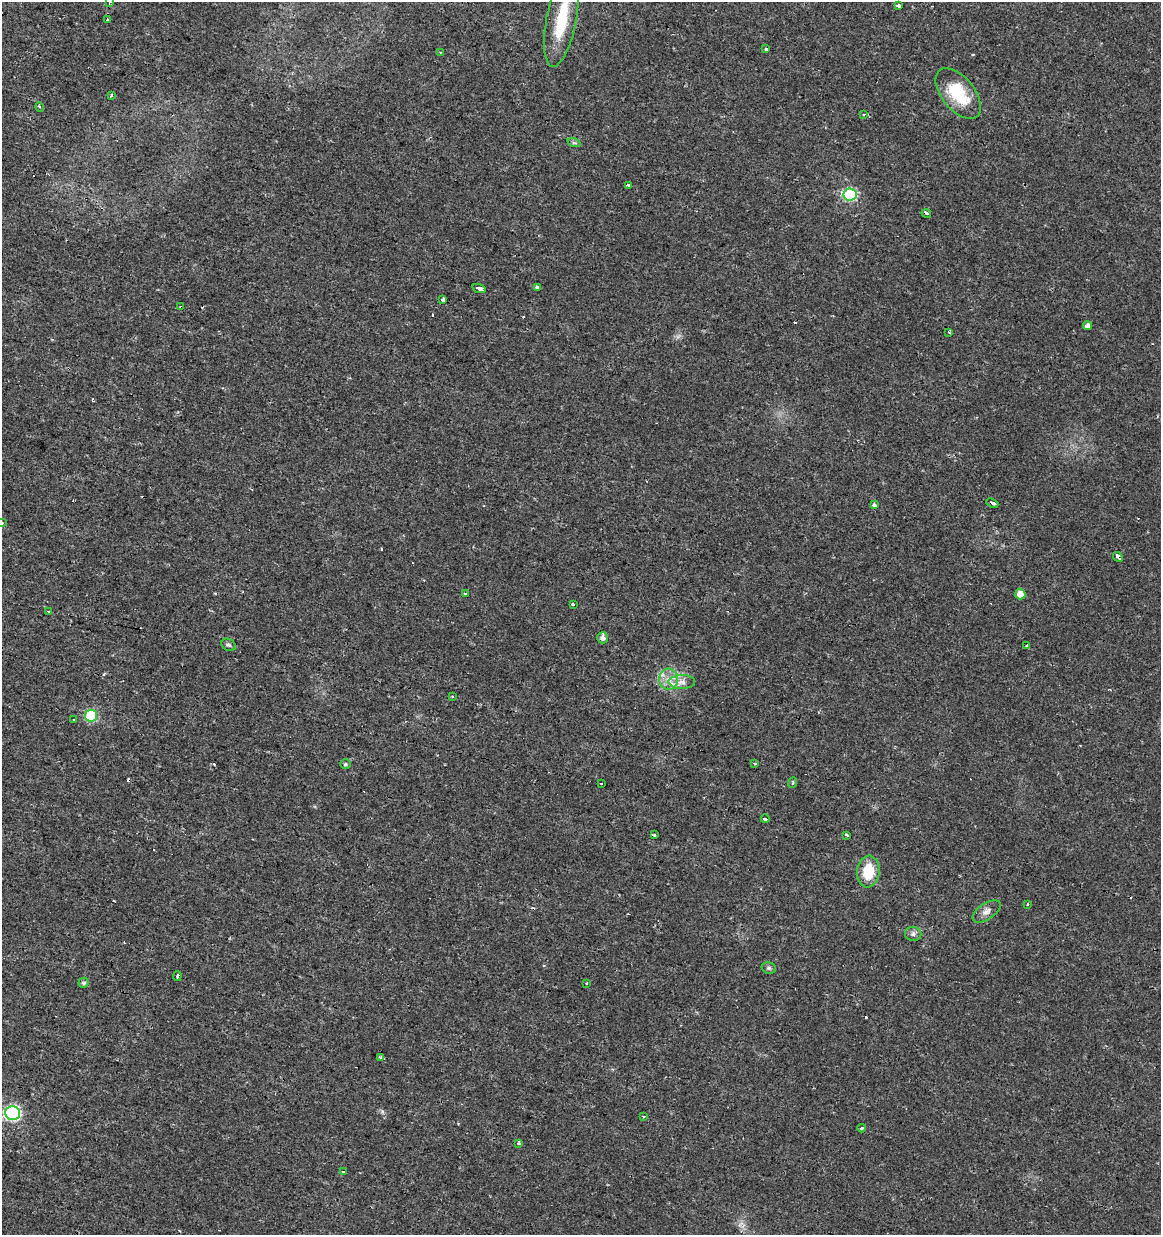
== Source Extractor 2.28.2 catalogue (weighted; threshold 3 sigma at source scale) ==
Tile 11 of 4 x 4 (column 3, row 3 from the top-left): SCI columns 2604-3762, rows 1234-2466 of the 5145 x 4941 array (HDU 1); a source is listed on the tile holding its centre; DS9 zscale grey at full resolution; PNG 1163 x 1237 px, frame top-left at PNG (2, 2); each listed source drawn as its Kron ellipse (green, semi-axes under 4 px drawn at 4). Shown black and unused: <1% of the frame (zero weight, under 2 of 3 exposures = <1% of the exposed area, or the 3 px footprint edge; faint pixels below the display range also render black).
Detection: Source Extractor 2.28.2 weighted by HDU 2 'WHT'; one run over the whole footprint, this tile lists its part. Background 0.0131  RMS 0.003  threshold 0.0136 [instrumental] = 3 sigma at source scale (4.5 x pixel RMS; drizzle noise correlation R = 1.50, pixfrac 1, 0.0396/0.0396 arcsec/px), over >= 5 px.
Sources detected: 77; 17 cosmic-ray / hot-pixel residue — neither listed nor drawn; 3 inside a brighter listed object's ellipse — not listed separately; the other 57 listed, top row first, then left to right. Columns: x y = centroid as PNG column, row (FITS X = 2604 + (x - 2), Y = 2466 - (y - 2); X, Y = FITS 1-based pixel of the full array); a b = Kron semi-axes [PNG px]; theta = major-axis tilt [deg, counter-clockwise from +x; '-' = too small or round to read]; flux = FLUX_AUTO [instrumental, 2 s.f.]
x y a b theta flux
110 2 3 3 - 0.41
898 6 4 3 - 8.8
107 20 3 2 - 0.38
561 20 48 15 79 14
766 49 3 3 - 3
440 52 4 3 - 0.31
958 94 30 16 -51 13
111 95 4 3 - 1
40 107 5 3 - 0.45
864 115 3 2 - 0.67
574 143 7 4 -18 0.5
629 185 3 3 - 3.4
850 195 6 6 - 35
926 213 5 3 - 3.1
538 287 4 3 - 2.2
479 288 7 3 -16 7.2
443 299 4 3 - 4.4
181 307 4 2 - 0.75
1088 326 4 4 - 1.5
949 332 3 3 - 3.9
992 503 6 3 -22 3.8
874 505 3 3 - 1.3
2 522 3 3 - 3.1
1118 557 5 3 - 2.3
465 594 3 3 - 0.65
1020 594 5 5 - 2.6
573 604 3 3 - 1.4
48 612 3 3 - 1.4
603 638 6 5 - 1.3
229 645 7 5 -29 0.66
1027 646 4 3 - 1
669 679 10 9 - 2.9
682 682 13 7 0 2
452 697 3 3 - 0.41
91 716 6 6 - 23
73 720 3 3 - 0.79
755 763 3 3 - 1.2
345 764 5 4 - 0.45
602 783 3 3 - 1.3
792 783 5 3 - 0.36
765 819 4 3 - 5
654 835 3 3 - 1.2
846 835 4 3 - 1.9
868 872 16 11 83 8.5
1027 905 3 3 - 1.4
987 911 16 8 33 1.9
913 934 8 7 - 1
769 968 7 5 -15 0.63
177 976 5 2 - 0.39
84 983 5 5 - 0.68
586 983 2 2 - 0.32
381 1057 3 3 - 2.7
12 1113 7 7 - 57
643 1116 4 3 - 0.53
862 1128 4 3 - 0.5
519 1143 3 3 - 1.3
344 1172 3 3 - 1.9
Overlapping masked pixels (flux is a lower limit): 4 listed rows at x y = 926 213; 181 307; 992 503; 1118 557
Isophote crosses this tile's border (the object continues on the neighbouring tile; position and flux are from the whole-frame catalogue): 2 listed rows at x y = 110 2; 2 522